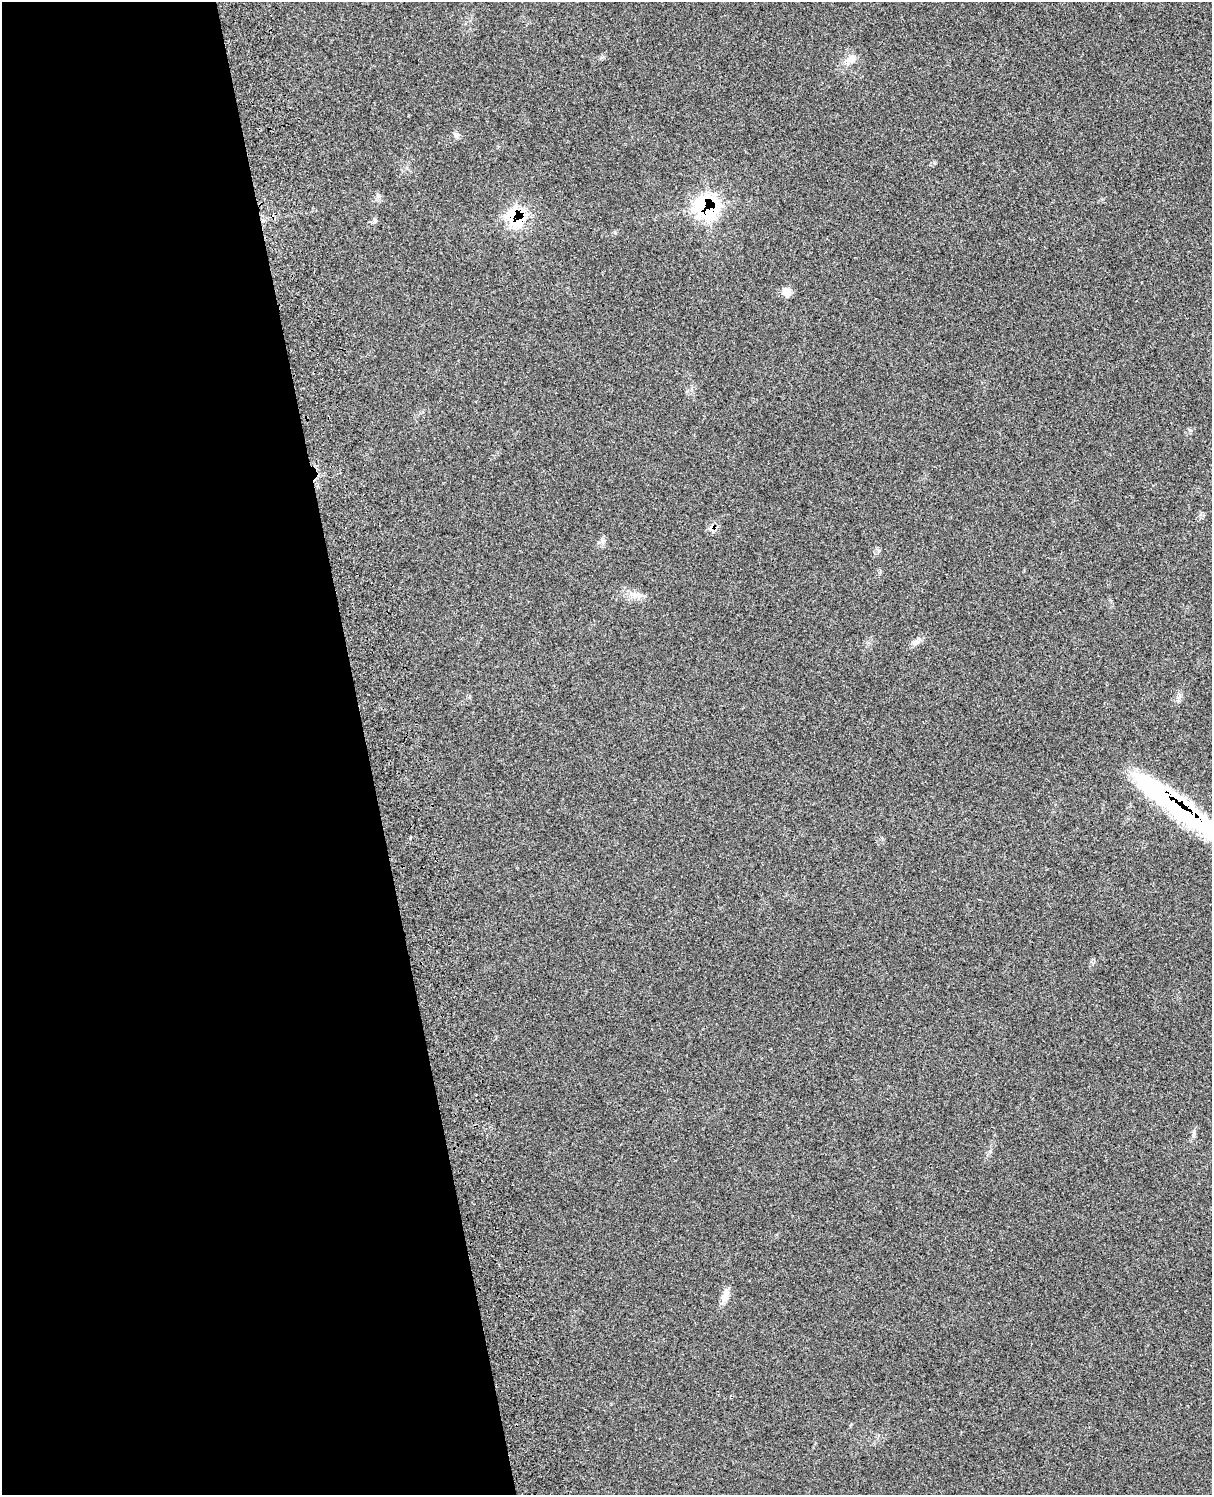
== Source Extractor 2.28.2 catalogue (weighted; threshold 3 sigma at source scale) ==
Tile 5 of 4 x 3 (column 1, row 2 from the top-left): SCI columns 121-1330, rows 1667-3159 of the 5080 x 4929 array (HDU 1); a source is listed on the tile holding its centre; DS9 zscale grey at full resolution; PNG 1214 x 1497 px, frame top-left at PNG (2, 2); no overlay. Shown black and unused: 30% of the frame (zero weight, under 3 of 4 exposures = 6% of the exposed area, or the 3 px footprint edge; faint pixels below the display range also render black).
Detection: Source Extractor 2.28.2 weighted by HDU 2 'WHT'; one run over the whole footprint, this tile lists its part. Background 0.202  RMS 0.008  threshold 0.0358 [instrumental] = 3 sigma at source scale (4.5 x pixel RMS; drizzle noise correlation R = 1.50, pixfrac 1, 0.05/0.05 arcsec/px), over >= 5 px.
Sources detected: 8; all 8 listed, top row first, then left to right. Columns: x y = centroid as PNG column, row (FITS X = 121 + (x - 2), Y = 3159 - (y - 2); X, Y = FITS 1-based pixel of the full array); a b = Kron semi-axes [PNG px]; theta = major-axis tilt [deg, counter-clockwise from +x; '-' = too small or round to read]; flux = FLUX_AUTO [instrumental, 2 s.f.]
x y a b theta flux
851 59 13 10 32 6.1
456 135 7 6 - 1.9
706 207 23 20 -54 78
516 217 23 20 -53 41
786 291 13 9 -58 5.2
916 642 13 6 47 3.6
1178 806 105 17 -37 170
726 1294 16 9 77 6.3
Overlapping masked pixels (flux is a lower limit): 3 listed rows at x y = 706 207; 516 217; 1178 806
Isophote crosses this tile's border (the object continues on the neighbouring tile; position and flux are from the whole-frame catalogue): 1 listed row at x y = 1178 806